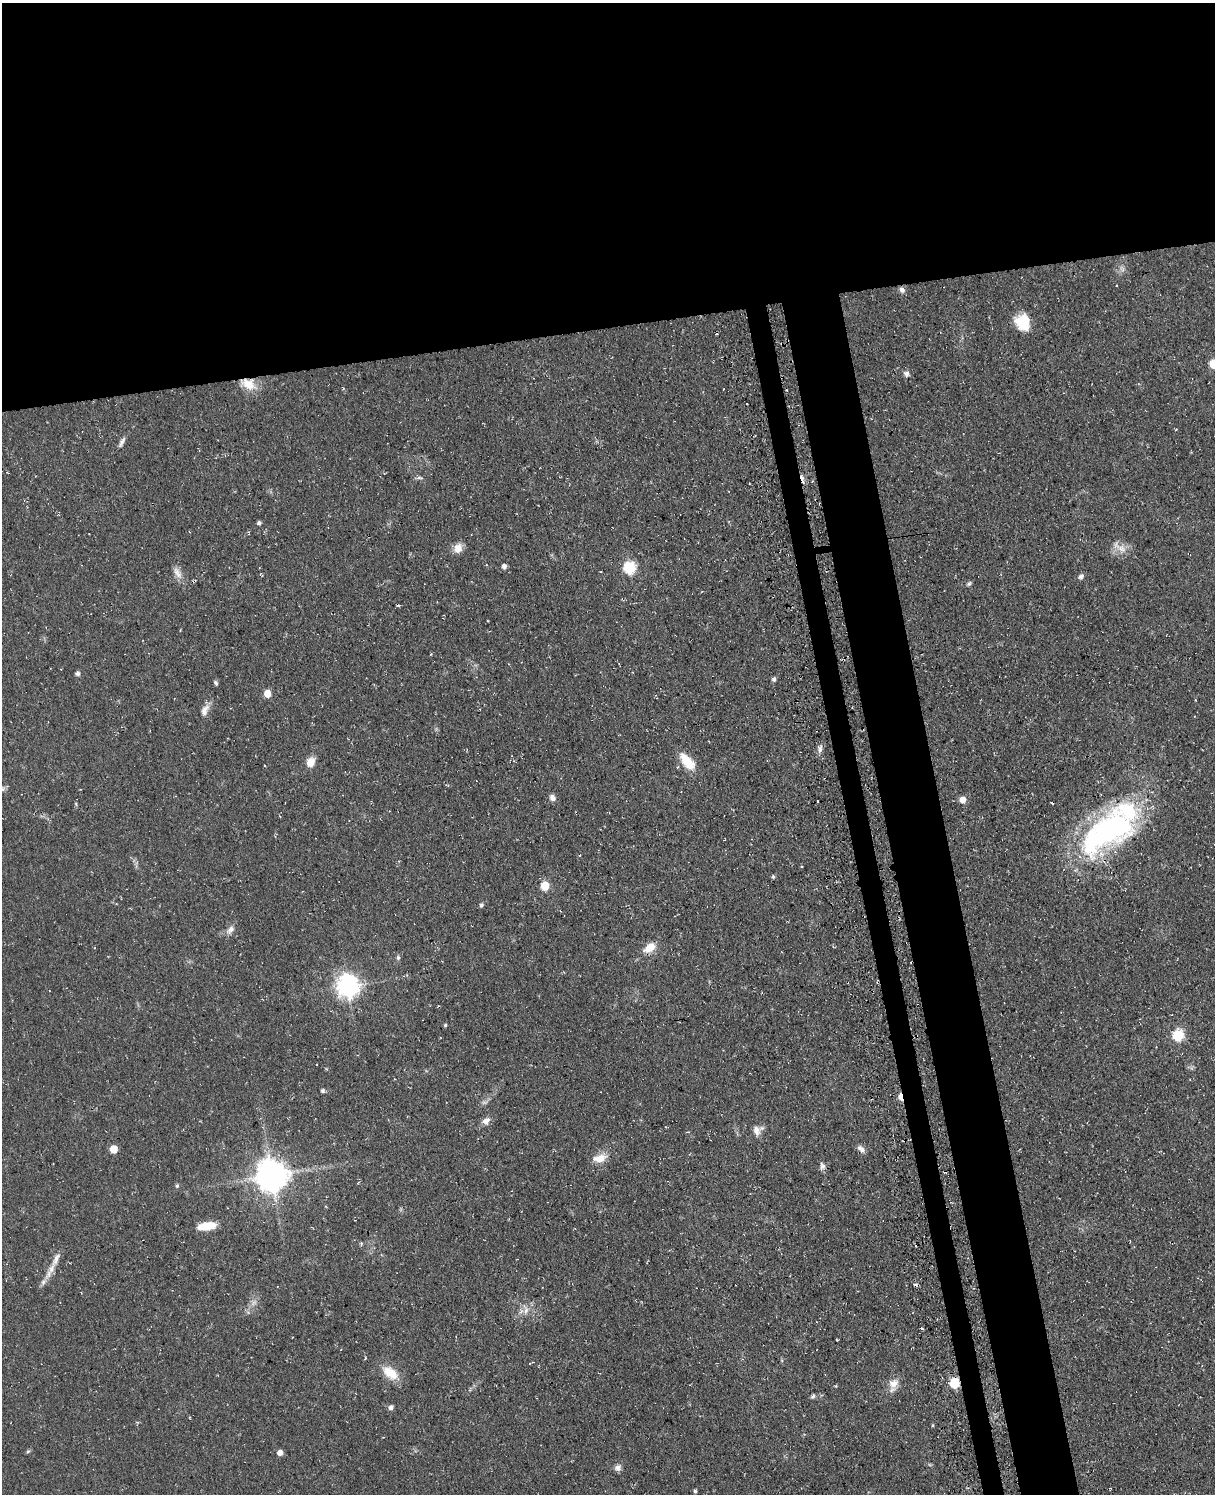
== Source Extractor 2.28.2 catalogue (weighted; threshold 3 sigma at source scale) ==
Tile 2 of 4 x 3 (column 2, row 1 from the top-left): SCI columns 1282-2494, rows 3244-4735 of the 4953 x 4872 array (HDU 1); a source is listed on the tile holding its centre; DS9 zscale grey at full resolution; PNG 1217 x 1496 px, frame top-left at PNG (2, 3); no overlay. Shown black and unused: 27% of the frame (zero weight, under 3 of 4 exposures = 4% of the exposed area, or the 3 px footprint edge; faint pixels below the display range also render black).
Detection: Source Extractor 2.28.2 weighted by HDU 2 'WHT'; one run over the whole footprint, this tile lists its part. Background 0.0687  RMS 0.0068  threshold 0.0304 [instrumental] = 3 sigma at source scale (4.5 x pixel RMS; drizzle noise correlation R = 1.50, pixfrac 1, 0.05/0.05 arcsec/px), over >= 5 px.
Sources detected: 81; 1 too faint to see at this stretch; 9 cosmic-ray / hot-pixel residue — not listed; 2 inside a brighter listed object's ellipse — not listed separately; the other 69 listed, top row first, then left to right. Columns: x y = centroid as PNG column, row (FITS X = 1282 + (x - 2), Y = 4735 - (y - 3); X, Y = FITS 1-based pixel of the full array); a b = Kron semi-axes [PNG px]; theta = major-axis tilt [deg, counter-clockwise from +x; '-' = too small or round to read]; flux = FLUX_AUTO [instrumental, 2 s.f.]
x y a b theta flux
1122 269 10 5 -57 2.2
902 290 7 6 - 2.6
1023 322 15 13 -67 22
1214 364 6 5 - 30
906 374 9 7 -43 2.2
248 384 21 13 -25 12
1176 429 4 2 - 0.51
122 442 16 5 60 2.7
419 478 8 4 -8 1.4
259 523 4 4 - 1.7
1120 547 25 8 -31 6.5
458 548 11 10 - 6.3
504 566 6 5 - 2.4
629 567 6 6 - 73
177 573 19 8 -60 5.1
1081 576 7 5 27 2.1
969 584 7 5 49 1.3
77 673 5 5 - 2.1
774 679 5 5 - 1.7
216 683 6 4 -57 1.3
267 693 5 5 - 12
205 710 16 8 64 4.9
820 749 11 5 80 2.7
687 761 25 12 -49 14
311 762 12 10 65 6.1
447 785 5 3 - 0.7
552 798 8 7 - 3.1
963 800 5 5 - 7.7
818 801 3 2 - 1.5
76 804 6 3 -72 0.82
1107 831 74 37 34 160
801 866 3 2 - 1.1
773 877 5 4 - 1.2
545 886 5 5 - 23
481 905 6 5 - 1.3
230 930 14 8 50 3.9
833 947 5 3 - 0.67
649 948 17 10 36 8.6
398 958 7 5 -89 1.3
348 986 8 7 - 510
445 1025 4 4 - 0.83
1178 1035 6 6 - 62
323 1091 4 4 - 1.5
900 1096 7 4 -84 13
484 1102 8 5 7 1.7
486 1121 10 8 34 4
757 1130 14 9 -75 4.5
114 1149 5 5 - 16
861 1149 12 6 -44 3
600 1158 19 10 15 7.9
822 1166 10 7 -89 2.5
272 1176 9 9 - 1300
177 1186 6 5 - 1.1
207 1226 19 7 9 15
361 1243 5 4 - 0.82
50 1270 30 7 63 8.1
526 1310 9 6 71 3.1
922 1329 3 3 - 2.5
837 1340 3 2 - 0.83
390 1373 22 12 -36 14
893 1383 14 11 37 6.8
954 1383 6 5 - 52
813 1396 7 5 50 1.3
391 1408 5 4 - 2.6
28 1451 6 4 42 0.97
280 1453 5 5 - 4.8
618 1468 8 7 - 3.1
1110 1488 2 2 - 0.6
695 1491 4 4 - 1.3
Overlapping masked pixels (flux is a lower limit): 4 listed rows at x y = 248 384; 1107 831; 900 1096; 954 1383
Isophote crosses this tile's border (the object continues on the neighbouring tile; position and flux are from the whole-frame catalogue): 1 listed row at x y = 1214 364